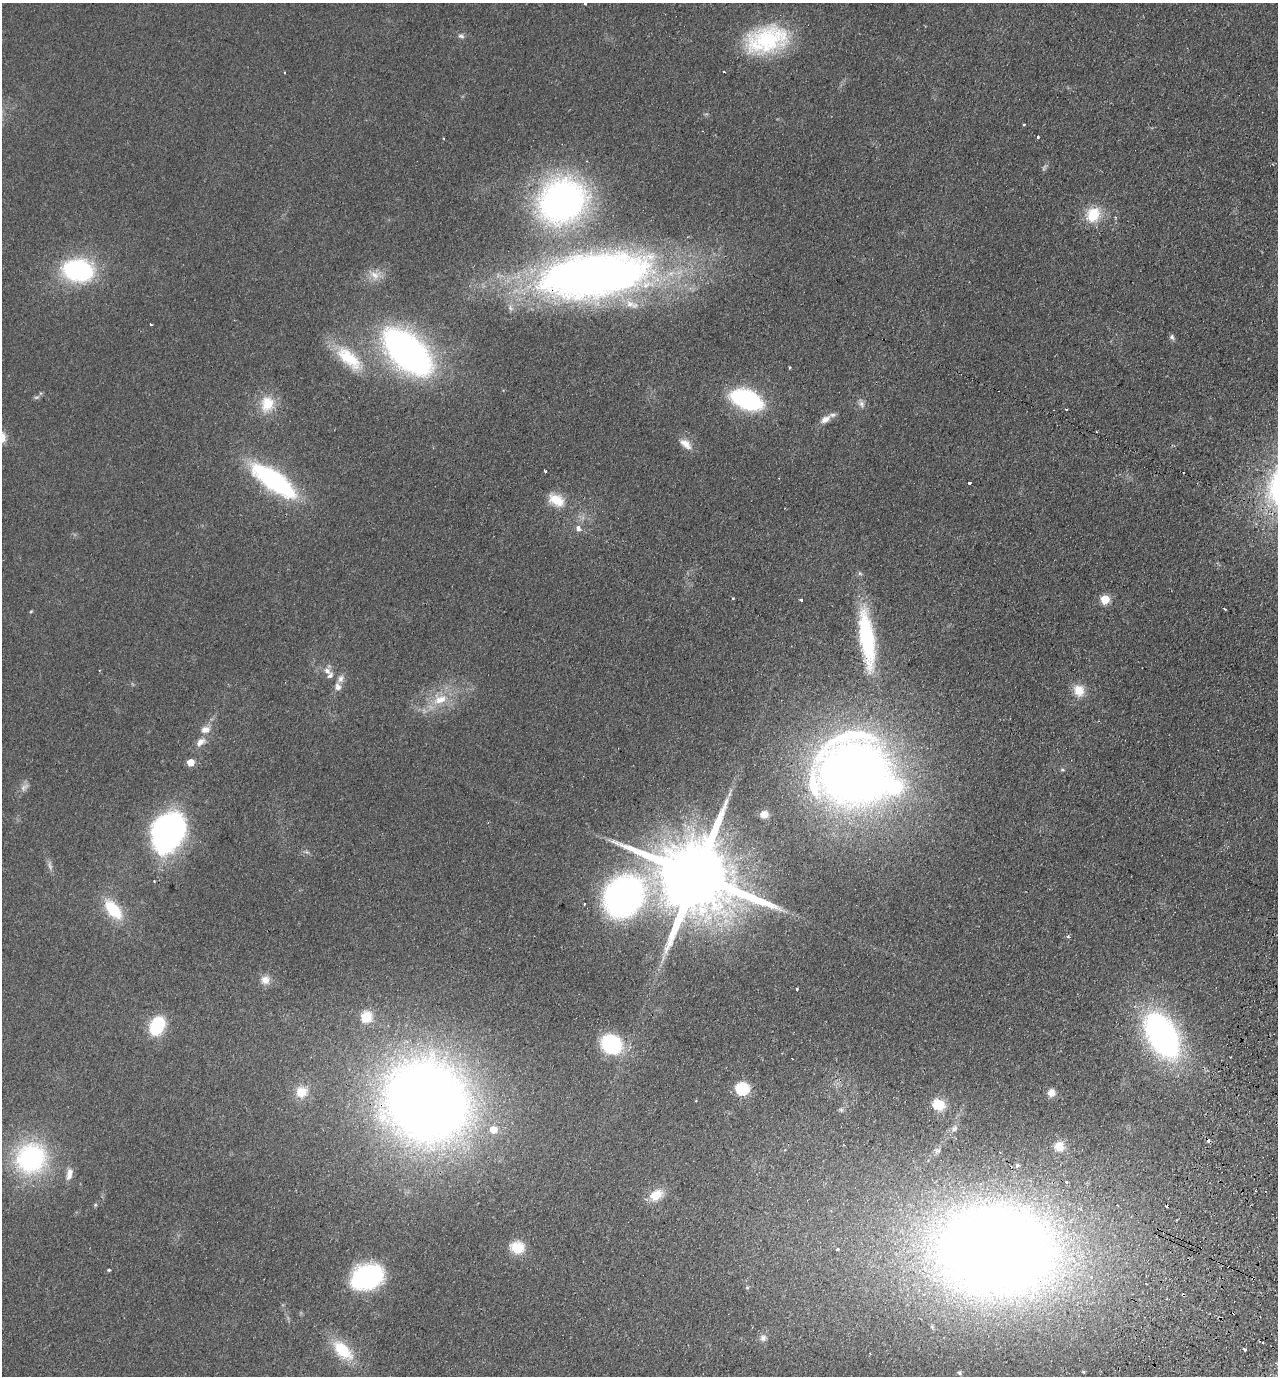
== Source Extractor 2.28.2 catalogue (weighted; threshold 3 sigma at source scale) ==
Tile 6 of 4 x 4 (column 2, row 2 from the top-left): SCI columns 1600-2875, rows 2774-4147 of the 5619 x 5546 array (HDU 1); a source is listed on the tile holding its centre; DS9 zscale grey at full resolution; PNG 1280 x 1378 px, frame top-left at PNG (2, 3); no overlay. Shown black and unused: <1% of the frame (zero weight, under 2 of 3 exposures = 3% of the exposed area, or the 3 px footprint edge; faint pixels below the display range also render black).
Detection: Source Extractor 2.28.2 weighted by HDU 2 'WHT'; one run over the whole footprint, this tile lists its part. Background 0.0955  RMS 0.011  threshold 0.0473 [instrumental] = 3 sigma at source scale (4.5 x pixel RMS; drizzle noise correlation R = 1.50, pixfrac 1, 0.05/0.05 arcsec/px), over >= 5 px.
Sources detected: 101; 3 too faint to see at this stretch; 1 inside a brighter object's white glare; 9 cosmic-ray / hot-pixel residue — not listed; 5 inside a brighter listed object's ellipse — not listed separately; the other 83 listed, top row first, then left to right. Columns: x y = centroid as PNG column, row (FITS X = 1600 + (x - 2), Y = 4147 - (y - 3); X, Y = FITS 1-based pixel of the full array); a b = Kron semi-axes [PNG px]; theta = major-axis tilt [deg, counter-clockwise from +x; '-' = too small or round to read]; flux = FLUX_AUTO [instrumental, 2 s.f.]
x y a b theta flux
461 36 9 5 -15 2.7
767 40 52 31 15 100
285 72 3 2 - 0.83
724 72 3 2 - 1.9
1023 124 3 3 - 2.3
1038 137 3 3 - 3.2
562 201 37 32 38 450
1093 215 21 16 56 28
78 270 18 12 -11 240
375 275 15 12 -7 12
594 275 120 47 7 890
151 324 3 3 - 2.2
1172 337 7 6 - 2.6
407 352 47 25 -43 400
349 358 42 18 -41 47
789 367 3 2 - 1.1
36 397 8 4 8 1.8
746 399 24 14 -22 160
267 404 23 19 71 26
862 404 11 7 -72 4.4
1066 409 3 3 - 1.5
825 419 14 7 34 7.6
685 444 18 9 -39 9.9
545 471 3 3 - 5.2
273 480 43 15 -36 190
969 483 3 3 - 3.7
556 500 22 14 -31 21
578 529 4 3 - 31
733 598 3 2 - 2.2
1105 599 5 5 - 46
801 600 4 3 - 8.8
1225 609 3 2 - 2.3
31 611 5 3 - 1
867 638 71 16 -82 110
327 671 11 8 -43 6.4
338 687 10 8 -75 5.8
1079 690 14 12 -62 16
440 699 21 13 13 24
205 730 13 9 14 8.2
200 742 14 8 40 7.9
191 762 5 5 - 20
1062 770 5 3 - 1.3
855 773 54 40 -6 1300
764 814 6 6 - 9.5
168 831 38 29 61 270
307 852 7 4 -17 1.8
697 875 25 17 -24 18000
623 896 35 29 51 400
584 904 3 2 - 1.5
113 909 27 14 -51 41
1068 936 5 4 - 2
265 980 12 11 - 9.3
797 989 3 3 - 1.8
366 1017 6 5 - 82
157 1026 18 13 66 54
1162 1035 37 21 -60 360
611 1044 16 13 -34 100
742 1089 9 8 - 56
301 1092 17 16 - 17
1051 1093 9 8 - 6.7
427 1101 61 56 -39 1600
938 1105 12 10 -23 26
841 1110 6 5 - 2
954 1129 10 7 25 4.3
493 1130 7 7 - 16
1059 1146 12 11 - 13
938 1150 9 8 - 3.4
31 1158 31 28 42 160
1017 1165 4 3 - 4.5
69 1174 16 7 80 8.5
1066 1182 3 3 - 1.8
656 1195 17 11 30 20
95 1205 5 4 - 1.3
517 1247 16 14 -6 23
837 1249 4 3 - 2.2
995 1251 99 72 -3 2100
109 1270 4 3 - 2.5
366 1279 31 23 32 130
747 1287 6 4 0 1.2
763 1338 9 8 - 4.7
1245 1349 3 3 - 2.6
342 1350 30 16 -45 39
959 1372 6 4 -59 1.8
Overlapping masked pixels (flux is a lower limit): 3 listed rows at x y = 594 275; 697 875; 427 1101